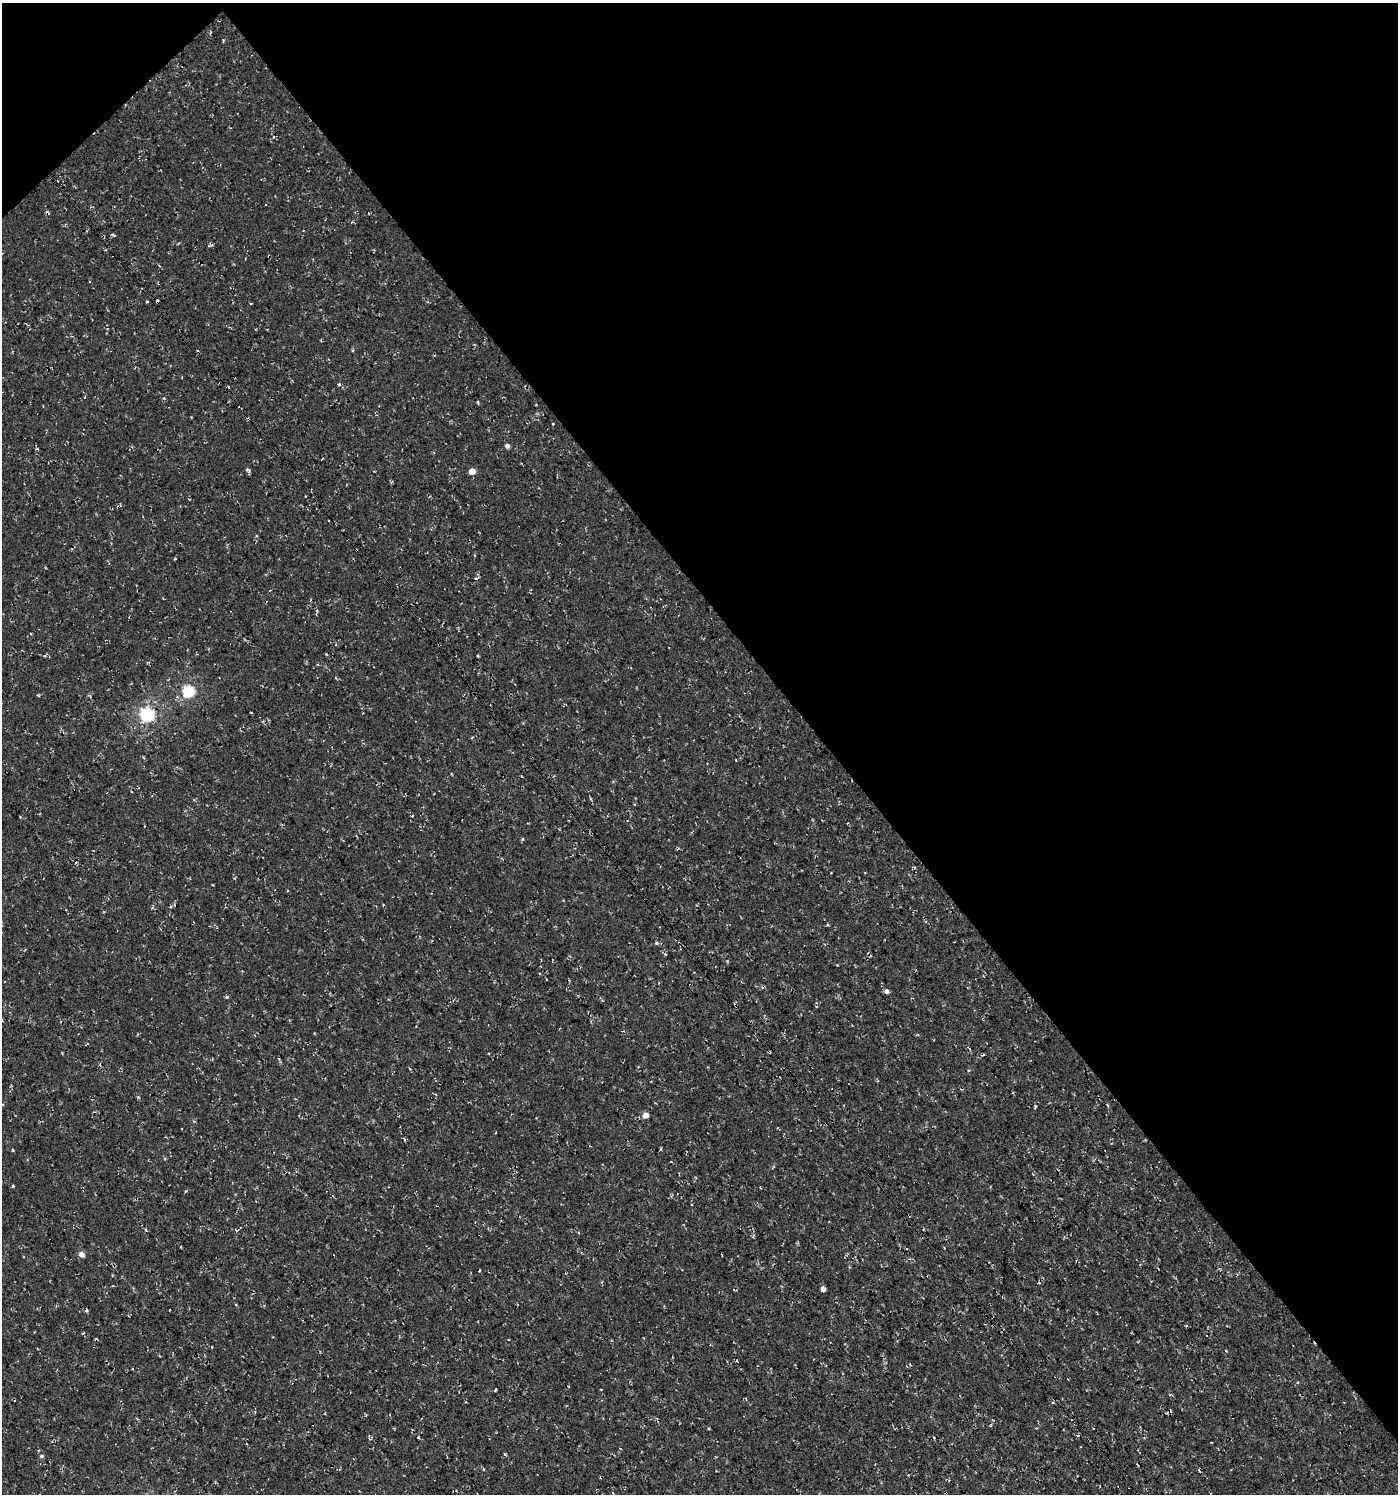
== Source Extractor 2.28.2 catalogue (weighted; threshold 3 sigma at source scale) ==
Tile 3 of 4 x 4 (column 3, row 1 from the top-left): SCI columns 2982-4377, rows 4527-6018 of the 6024 x 6064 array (HDU 1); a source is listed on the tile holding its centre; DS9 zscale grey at full resolution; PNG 1400 x 1496 px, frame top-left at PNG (2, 3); no overlay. Shown black and unused: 42% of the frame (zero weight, under 3 of 4 exposures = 5% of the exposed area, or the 3 px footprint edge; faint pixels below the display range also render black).
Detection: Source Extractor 2.28.2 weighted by HDU 2 'WHT'; one run over the whole footprint, this tile lists its part. Background 5.99e-04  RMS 0.0029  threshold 0.0132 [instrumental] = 3 sigma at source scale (4.5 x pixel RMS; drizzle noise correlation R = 1.50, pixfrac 1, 0.0396/0.0396 arcsec/px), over >= 5 px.
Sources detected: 42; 10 cosmic-ray / hot-pixel residue — not listed; the other 32 listed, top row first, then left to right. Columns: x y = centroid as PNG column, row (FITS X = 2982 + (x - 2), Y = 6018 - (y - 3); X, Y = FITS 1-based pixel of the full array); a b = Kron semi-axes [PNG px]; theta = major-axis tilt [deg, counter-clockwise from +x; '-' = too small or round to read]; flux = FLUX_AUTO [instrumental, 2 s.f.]
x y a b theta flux
210 33 4 3 - 0.31
147 302 4 2 - 0.2
553 424 3 2 - 0.26
507 446 4 4 - 1.1
248 470 8 3 -38 0.47
472 471 5 4 - 2.8
476 578 5 3 - 0.34
478 655 3 2 - 0.32
148 662 5 3 - 0.24
188 691 6 5 - 30
38 695 4 3 - 0.29
147 715 6 6 - 53
657 943 5 5 - 0.44
569 980 4 2 - 0.27
886 991 5 5 - 0.86
226 997 5 3 - 0.34
769 1052 3 3 - 0.3
638 1067 4 3 - 0.3
1107 1105 4 2 - 0.37
1035 1106 4 3 - 0.35
645 1115 5 5 - 2.4
404 1139 5 3 - 0.28
82 1254 5 5 - 1.9
823 1289 5 4 - 1.1
87 1310 4 3 - 0.39
737 1361 3 2 - 0.27
495 1390 3 2 - 0.34
505 1454 5 3 - 0.3
42 1456 6 5 - 0.5
483 1469 4 3 - 0.27
949 1481 3 3 - 0.32
613 1493 3 2 - 0.25
Overlapping masked pixels (flux is a lower limit): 1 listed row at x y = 769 1052
Unlisted compact peaks at least as high as the median listed source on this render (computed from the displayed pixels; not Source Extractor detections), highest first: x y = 13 1186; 522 839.